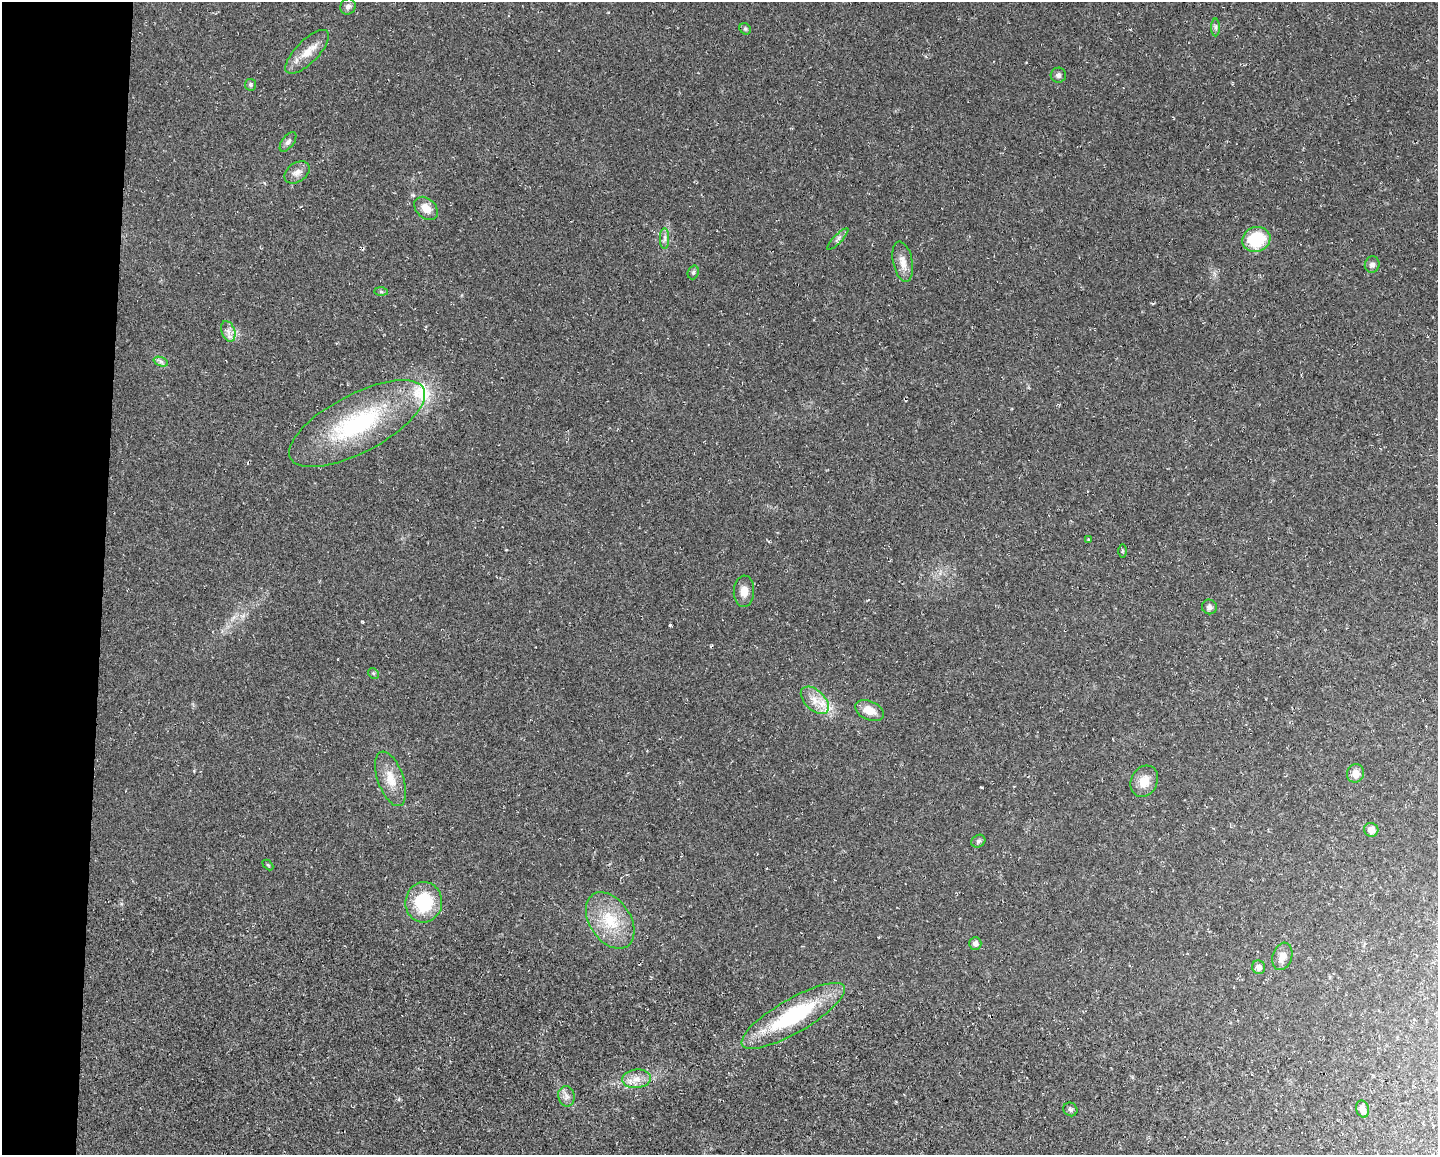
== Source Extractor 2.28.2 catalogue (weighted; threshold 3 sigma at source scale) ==
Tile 4 of 3 x 4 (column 1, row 2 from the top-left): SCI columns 219-1654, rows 2305-3457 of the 4631 x 4609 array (HDU 1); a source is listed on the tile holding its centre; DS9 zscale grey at full resolution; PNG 1440 x 1157 px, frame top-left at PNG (2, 2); each listed source drawn as its Kron ellipse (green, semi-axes under 4 px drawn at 4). Shown black and unused: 7% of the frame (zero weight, under 2 of 3 exposures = <1% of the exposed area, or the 3 px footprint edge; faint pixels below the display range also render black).
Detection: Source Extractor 2.28.2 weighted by HDU 2 'WHT'; one run over the whole footprint, this tile lists its part. Background 0.0251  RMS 0.0063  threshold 0.0285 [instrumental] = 3 sigma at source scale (4.5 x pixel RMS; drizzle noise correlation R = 1.50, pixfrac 1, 0.05/0.05 arcsec/px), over >= 5 px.
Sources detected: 44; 2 inside a brighter listed object's ellipse — not listed separately; the other 42 listed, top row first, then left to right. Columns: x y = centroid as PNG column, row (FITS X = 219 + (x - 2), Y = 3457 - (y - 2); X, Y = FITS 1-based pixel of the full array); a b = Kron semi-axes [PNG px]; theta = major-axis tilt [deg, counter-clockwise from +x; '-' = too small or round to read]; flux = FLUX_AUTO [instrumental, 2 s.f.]
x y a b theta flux
348 6 8 7 - 2.2
1216 27 9 4 90 1.4
745 29 6 5 - 0.99
307 52 28 11 46 10
1058 75 7 7 - 2
250 85 6 5 - 1.1
288 142 11 5 53 2.2
297 172 14 9 35 4.1
426 208 13 9 -44 6.6
665 238 10 4 90 2
838 239 14 4 46 2.1
1256 239 14 12 19 27
903 262 20 9 -78 6.2
1372 265 8 7 - 2.4
693 272 7 5 70 1.3
381 292 7 4 -1 1.1
228 331 11 6 -71 3.4
161 362 7 4 -19 1.6
357 424 75 29 28 81
1088 539 3 3 - 0.57
1122 551 6 4 90 0.82
744 591 15 10 86 5.7
1209 607 7 7 - 2.1
373 673 6 4 -45 0.88
815 700 17 10 -44 7.6
869 710 15 9 -23 8.2
1355 773 9 8 - 5.9
391 779 28 13 -70 11
1144 781 16 13 62 8.7
1371 830 7 7 - 4.7
978 841 7 6 - 1.4
268 865 6 4 -44 0.75
424 902 20 18 84 32
610 920 31 20 -56 25
975 943 6 6 - 2.3
1282 956 14 9 73 4.9
1259 967 7 6 - 2.8
793 1016 59 17 30 59
637 1079 14 9 6 6
566 1096 10 8 -79 3
1070 1109 7 6 - 1.4
1363 1109 9 6 -73 4
Unlisted compact peaks at least as high as the median listed source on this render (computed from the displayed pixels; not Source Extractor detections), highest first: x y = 670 625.